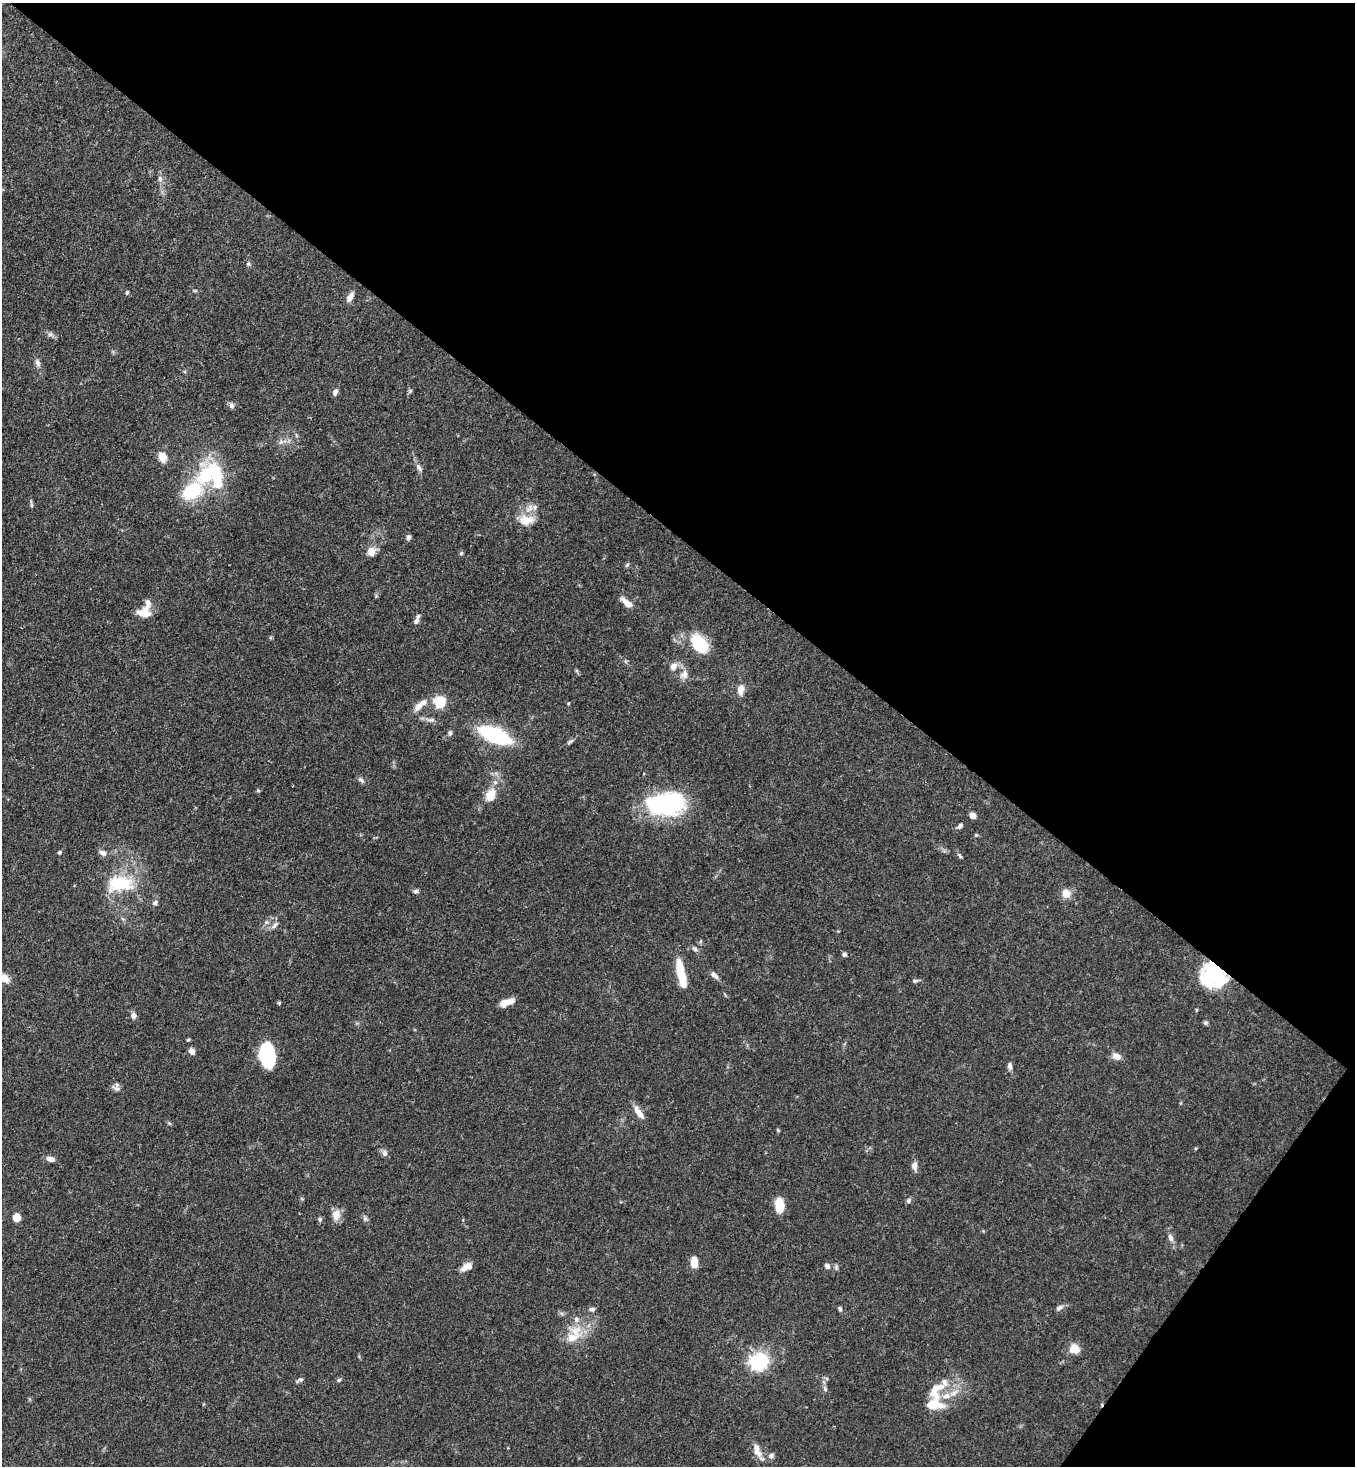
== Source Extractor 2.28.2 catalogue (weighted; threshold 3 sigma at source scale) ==
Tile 8 of 4 x 4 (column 4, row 2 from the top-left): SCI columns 4422-5774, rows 2990-4453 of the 5999 x 5977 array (HDU 1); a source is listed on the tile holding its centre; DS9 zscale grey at full resolution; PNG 1357 x 1468 px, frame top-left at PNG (2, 3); no overlay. Shown black and unused: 39% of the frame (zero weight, under 3 of 4 exposures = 7% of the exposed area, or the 3 px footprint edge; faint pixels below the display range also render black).
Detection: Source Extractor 2.28.2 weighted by HDU 2 'WHT'; one run over the whole footprint, this tile lists its part. Background 0.0905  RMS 0.0038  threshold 0.017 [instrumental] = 3 sigma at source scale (4.5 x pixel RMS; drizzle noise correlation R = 1.50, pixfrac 1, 0.05/0.05 arcsec/px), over >= 5 px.
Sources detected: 104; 4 inside a brighter object's white glare — not listed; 10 inside a brighter listed object's ellipse — not listed separately; the other 90 listed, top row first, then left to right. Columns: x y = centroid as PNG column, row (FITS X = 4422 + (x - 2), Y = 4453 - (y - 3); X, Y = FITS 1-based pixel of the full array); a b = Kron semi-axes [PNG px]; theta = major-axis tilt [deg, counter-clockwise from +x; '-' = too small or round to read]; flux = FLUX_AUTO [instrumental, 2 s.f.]
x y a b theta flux
160 179 9 6 -75 1.3
248 264 6 5 - 0.68
127 292 5 4 - 0.63
350 297 12 6 58 2.5
50 334 8 6 -24 1.1
37 363 10 6 -73 1.4
410 391 6 4 72 0.55
335 392 9 5 70 1.4
231 406 7 6 - 1
281 442 8 5 64 1.2
162 457 12 9 -71 3.8
419 467 12 5 -53 1.3
206 475 41 21 58 22
31 505 6 4 -72 0.52
527 520 21 13 6 6.3
408 537 7 5 77 1
371 552 10 8 73 3.6
461 553 5 5 - 0.5
627 565 6 4 20 0.53
627 603 14 6 -41 3.7
144 613 17 11 -6 4.8
416 621 9 6 59 1.3
699 644 21 13 -49 17
673 666 11 9 48 2.3
684 674 12 10 73 2.7
741 690 12 7 82 3.6
440 702 8 8 - 16
418 707 14 9 47 2.8
450 733 7 5 88 0.98
495 735 22 10 -22 48
570 741 8 5 37 0.83
361 780 10 5 -39 0.97
490 795 14 9 61 6.1
667 804 39 22 8 50
972 815 6 5 - 2.2
960 826 7 5 41 1.1
59 852 5 4 - 0.48
103 853 10 7 -29 1.7
960 856 9 4 -60 0.65
120 884 36 20 2 18
416 891 7 5 14 0.77
1066 893 9 8 - 4.3
155 903 7 6 - 1.1
266 922 6 4 -72 0.67
274 925 11 5 49 1.3
695 949 7 5 -27 0.9
844 954 6 5 - 0.89
1212 974 24 23 - 29
714 975 11 6 -42 1.6
682 976 27 9 -78 10
4 978 13 9 -47 3
915 981 8 5 20 0.7
507 1002 15 6 17 4.6
279 1003 4 4 - 0.46
134 1016 7 6 - 1.6
1205 1023 6 5 - 0.74
188 1040 5 4 - 0.49
192 1051 8 6 -60 1.7
267 1055 20 11 -78 35
1116 1056 10 7 -25 2.8
1010 1066 9 5 -81 1.3
116 1087 11 8 80 1.5
639 1112 19 6 -57 3.6
778 1130 5 4 - 0.39
385 1153 9 7 -87 1.3
50 1159 10 6 -16 1.8
914 1166 11 7 87 2
908 1201 7 5 90 0.77
780 1206 15 9 -85 6.9
336 1215 15 10 82 3.4
16 1218 7 6 - 5.3
365 1218 7 6 - 0.89
320 1219 6 5 - 0.77
1171 1238 10 6 -67 1.7
694 1263 11 6 88 5.7
827 1266 7 6 - 1.3
464 1268 12 9 56 2.5
1059 1308 10 6 33 1.3
592 1309 9 5 8 1.1
840 1309 6 5 - 0.7
576 1319 8 7 - 1.5
572 1338 15 11 19 6.2
1075 1348 10 10 - 4.7
757 1362 7 6 - 120
300 1380 9 5 25 0.91
339 1380 6 4 23 0.59
825 1389 9 5 -64 0.95
934 1391 28 19 66 8.4
757 1451 25 8 -65 3.8
771 1456 8 6 38 1.3
Overlapping masked pixels (flux is a lower limit): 1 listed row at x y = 1212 974
Isophote crosses this tile's border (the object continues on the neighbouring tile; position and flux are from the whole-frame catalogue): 1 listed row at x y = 4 978